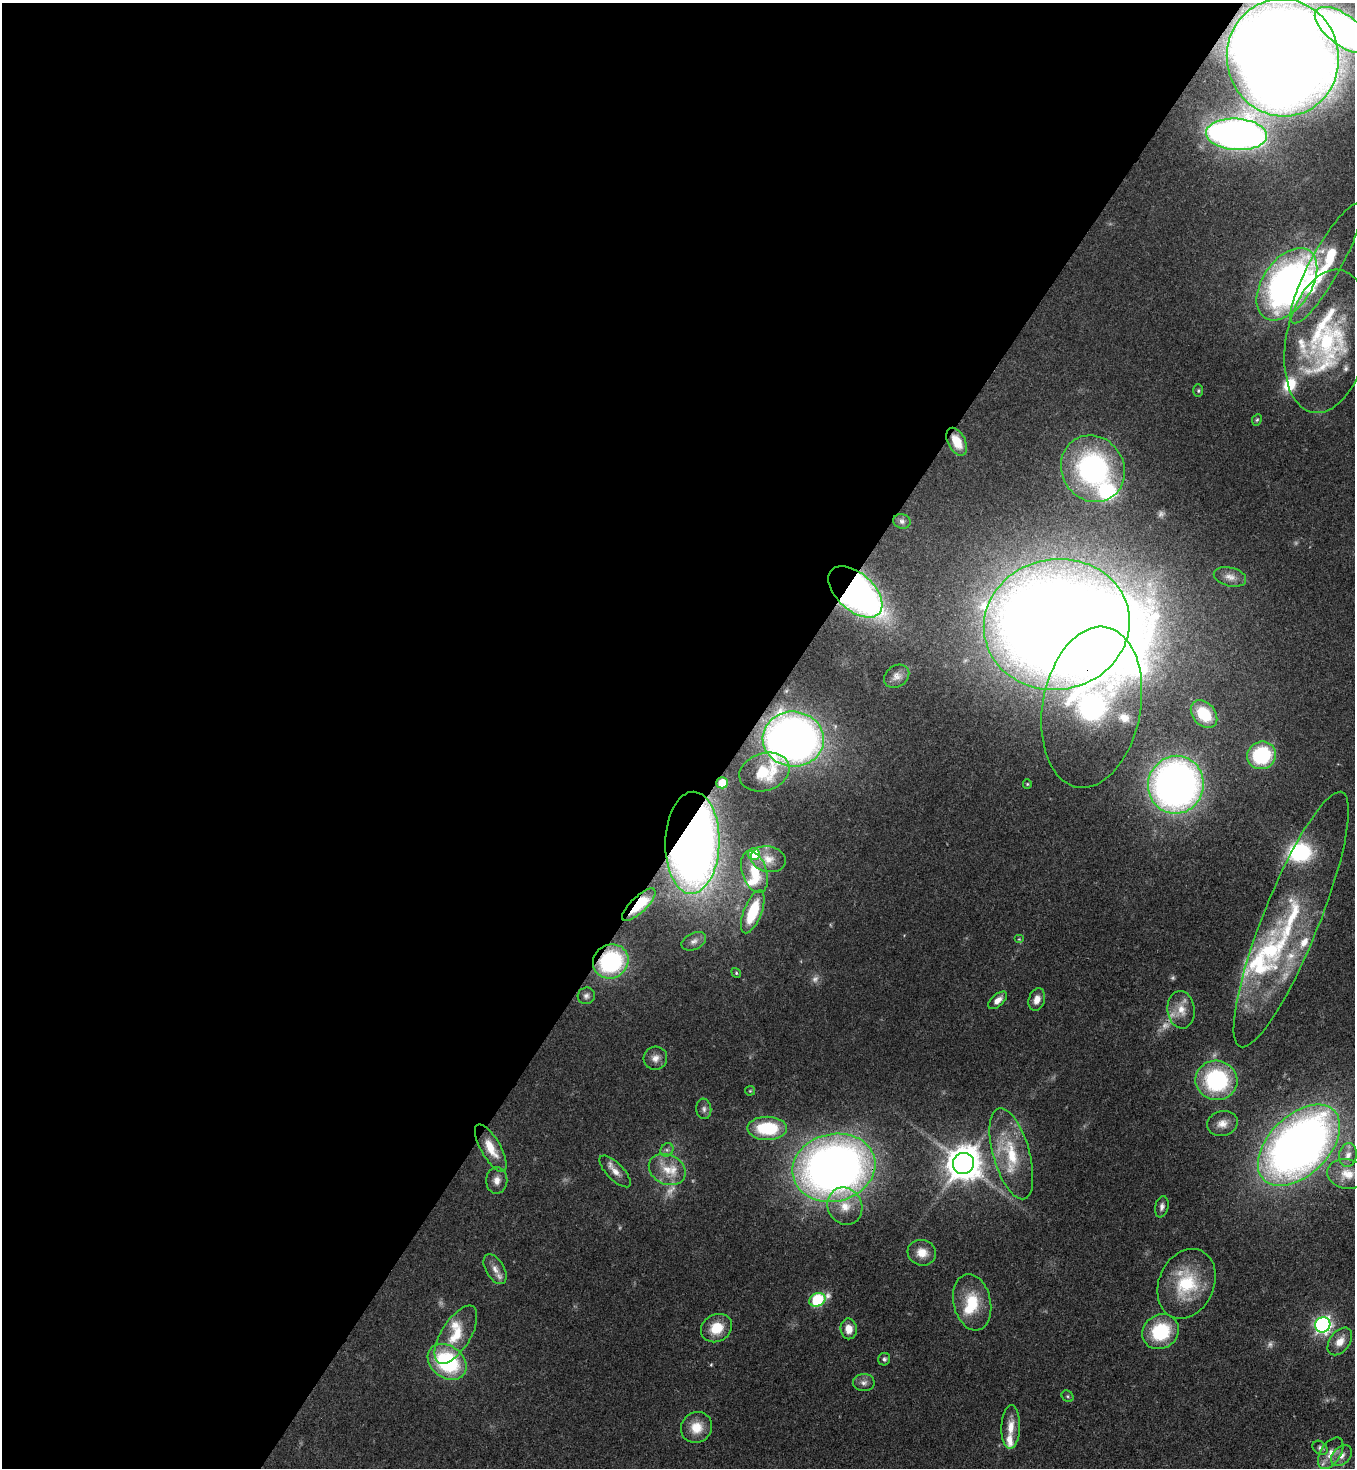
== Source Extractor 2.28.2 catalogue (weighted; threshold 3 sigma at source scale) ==
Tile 5 of 4 x 4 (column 1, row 2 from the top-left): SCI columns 365-1717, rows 2989-4454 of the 6001 x 5978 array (HDU 1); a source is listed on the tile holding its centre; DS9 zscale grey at full resolution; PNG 1357 x 1470 px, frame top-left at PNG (2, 3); each listed source drawn as its Kron ellipse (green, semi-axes under 4 px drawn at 4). Shown black and unused: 55% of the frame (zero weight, under 3 of 4 exposures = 7% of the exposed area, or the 3 px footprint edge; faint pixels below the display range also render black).
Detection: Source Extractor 2.28.2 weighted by HDU 2 'WHT'; one run over the whole footprint, this tile lists its part. Background 0.0665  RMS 0.0038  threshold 0.017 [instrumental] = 3 sigma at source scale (4.5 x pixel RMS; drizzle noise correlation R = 1.50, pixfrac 1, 0.05/0.05 arcsec/px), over >= 5 px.
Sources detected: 107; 10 too faint to see at this stretch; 3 inside a brighter object's white glare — neither listed nor drawn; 17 inside a brighter listed object's ellipse — not listed separately; the other 77 listed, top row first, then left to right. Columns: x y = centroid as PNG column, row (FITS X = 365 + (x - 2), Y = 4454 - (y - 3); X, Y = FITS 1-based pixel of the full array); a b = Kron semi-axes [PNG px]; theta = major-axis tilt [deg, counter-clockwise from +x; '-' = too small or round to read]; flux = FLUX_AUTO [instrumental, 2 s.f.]
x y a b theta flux
1343 30 33 15 -36 210
1283 58 59 56 -77 1000
1237 134 31 15 -3 280
1326 263 68 15 61 26
1287 284 40 24 56 190
1327 341 73 41 79 70
1198 391 6 5 - 0.57
1257 420 6 4 66 0.59
957 442 15 8 -62 7.6
1093 469 34 31 -58 79
902 521 9 7 -17 1.1
1230 577 16 9 -14 2.9
855 592 32 18 -42 240
1057 624 73 65 10 1100
897 676 13 10 35 2.4
1092 707 81 49 80 130
1204 714 15 11 -48 14
793 739 30 27 -5 290
1262 755 15 13 25 32
764 772 26 19 18 19
722 783 6 5 - 9.4
1027 784 5 4 - 0.47
1176 785 29 28 - 220
692 843 51 27 88 420
754 854 6 6 - 15
768 859 17 13 -11 4.7
754 872 22 12 -72 11
639 905 22 8 44 15
753 912 23 9 69 19
1291 920 137 28 68 59
1019 939 5 4 - 0.41
694 941 13 8 26 1.9
611 961 18 16 32 52
736 973 5 4 - 0.51
586 996 9 8 - 1.4
998 1000 11 6 42 2.8
1037 1000 11 8 73 3.3
1181 1010 19 13 -83 5.7
655 1058 12 11 - 3
1216 1080 21 19 -9 43
750 1091 5 4 - 0.4
704 1109 10 7 -84 1.5
1222 1124 15 12 15 4
767 1128 20 11 -1 24
1299 1145 49 30 44 320
491 1148 27 10 -60 8.1
667 1150 7 6 - 1.2
1011 1154 47 18 -74 20
1348 1155 12 9 81 3
963 1163 11 10 - 880
834 1168 42 34 13 330
667 1170 19 14 -26 7.8
615 1171 20 8 -46 3.5
1347 1174 20 15 -10 6.6
497 1180 13 10 87 3
845 1206 19 17 -65 8
1162 1207 11 6 77 1.7
922 1253 14 12 -16 5.2
495 1269 16 9 -59 3
1186 1284 36 27 66 23
817 1300 8 6 26 37
972 1302 28 18 -77 14
1323 1325 8 7 - 120
716 1328 16 13 31 9.2
849 1329 10 8 -84 4.6
1161 1332 19 16 35 23
456 1335 33 14 58 12
1340 1341 16 10 52 4.6
884 1359 6 6 - 0.97
447 1362 21 16 -37 40
864 1383 10 8 -1 1.9
1068 1396 6 5 - 0.64
697 1427 16 15 - 7.3
1011 1427 22 9 88 5.4
1320 1448 8 6 -40 1.1
1331 1453 18 10 58 4.4
1341 1456 12 8 45 2.7
Overlapping masked pixels (flux is a lower limit): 12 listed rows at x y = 1283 58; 957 442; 855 592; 1057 624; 1092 707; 793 739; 722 783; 692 843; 639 905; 611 961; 1299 1145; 834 1168
Isophote crosses this tile's border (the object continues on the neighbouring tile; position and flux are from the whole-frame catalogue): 1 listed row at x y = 1343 30